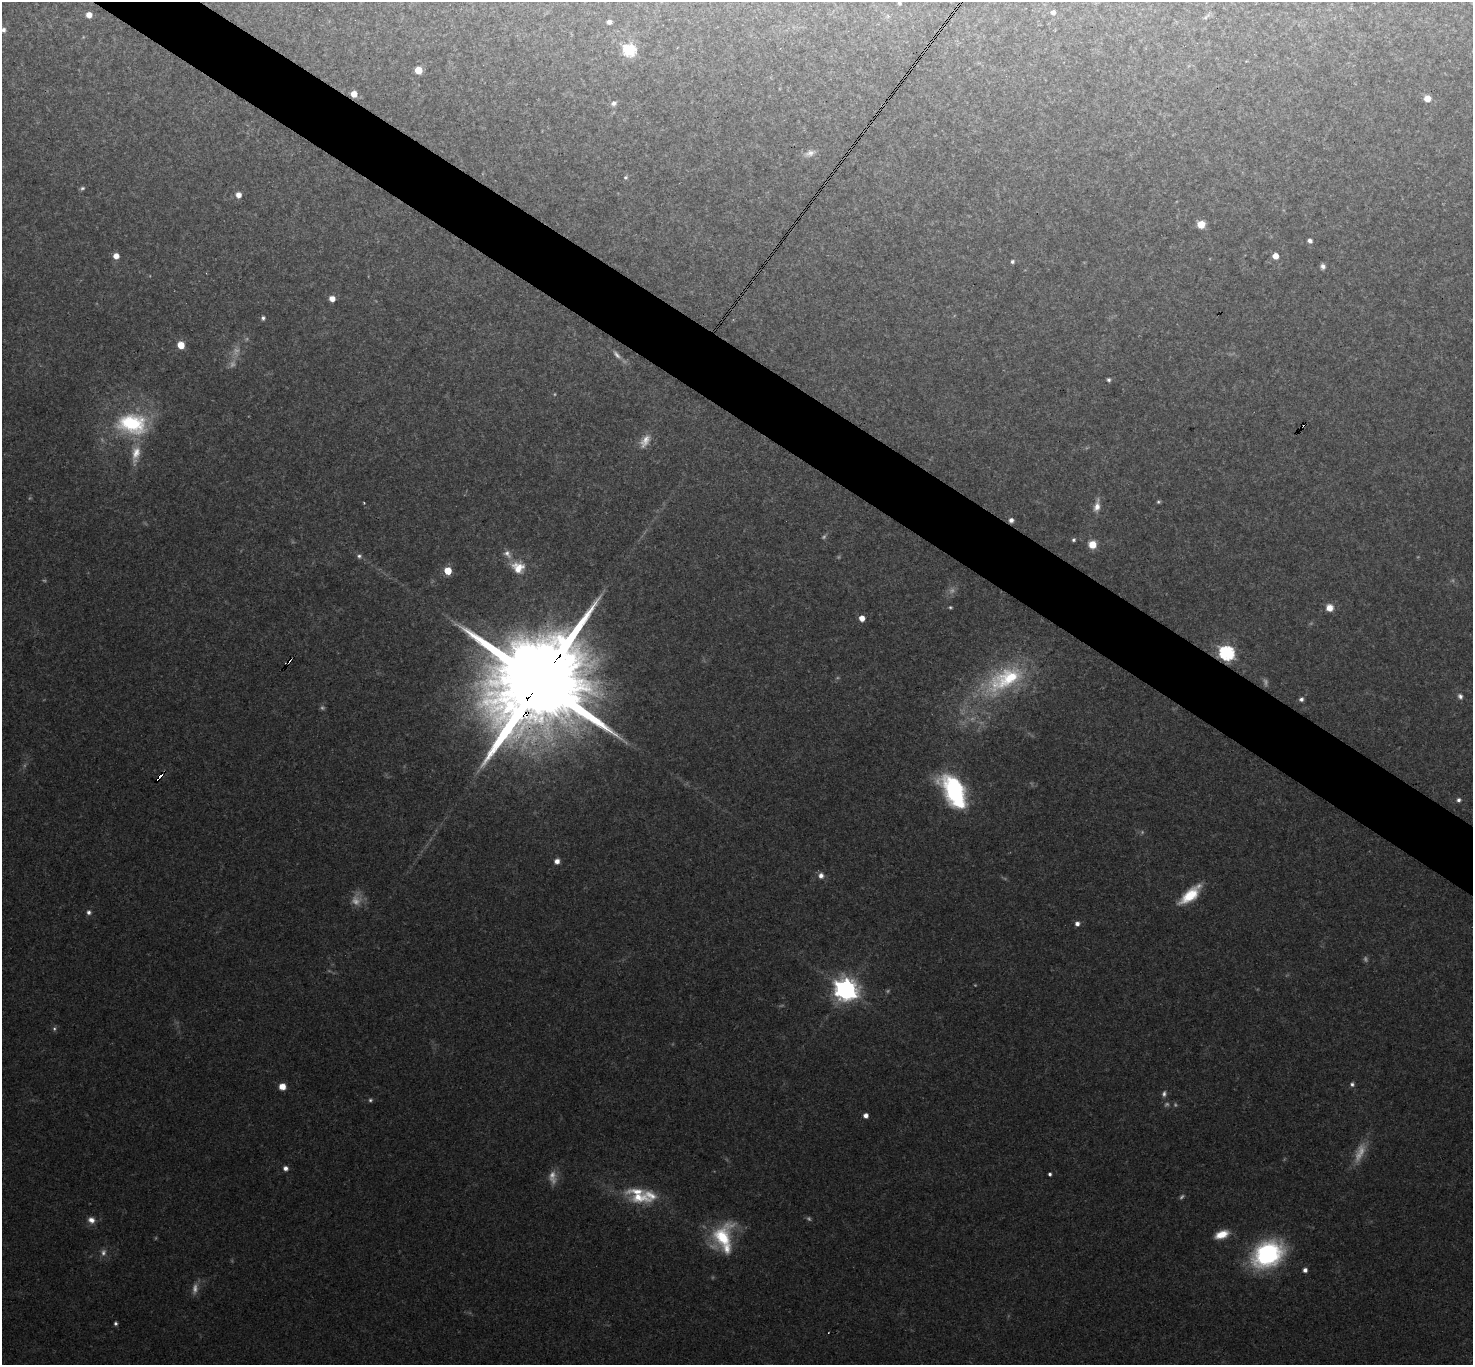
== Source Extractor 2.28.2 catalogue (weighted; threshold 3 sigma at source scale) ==
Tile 11 of 4 x 4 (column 3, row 3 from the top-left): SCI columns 2942-4412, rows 1511-2873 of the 5882 x 5888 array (HDU 1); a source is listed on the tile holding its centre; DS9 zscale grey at full resolution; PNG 1475 x 1367 px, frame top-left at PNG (2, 2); no overlay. Shown black and unused: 5% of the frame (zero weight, under 3 of 4 exposures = <1% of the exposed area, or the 3 px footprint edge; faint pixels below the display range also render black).
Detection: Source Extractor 2.28.2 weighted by HDU 2 'WHT'; one run over the whole footprint, this tile lists its part. Background 0.0664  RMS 0.0077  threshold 0.0347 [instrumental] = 3 sigma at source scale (4.5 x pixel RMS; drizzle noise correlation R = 1.50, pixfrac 1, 0.05/0.05 arcsec/px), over >= 5 px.
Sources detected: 99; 25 too faint to see at this stretch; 1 cosmic-ray / hot-pixel residue — not listed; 3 inside a brighter listed object's ellipse — not listed separately; the other 70 listed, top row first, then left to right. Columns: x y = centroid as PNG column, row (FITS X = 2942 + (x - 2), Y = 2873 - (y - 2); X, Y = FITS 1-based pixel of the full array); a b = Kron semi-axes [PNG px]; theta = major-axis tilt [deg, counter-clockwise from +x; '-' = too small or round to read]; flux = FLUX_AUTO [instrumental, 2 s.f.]
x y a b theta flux
899 3 4 3 - 1.2
1053 12 5 4 - 3.5
89 15 5 5 - 6.7
1206 17 12 4 41 1.9
609 22 4 4 - 3.2
3 30 5 5 - 2.5
629 50 6 6 - 110
418 70 5 5 - 14
354 94 5 5 - 7.8
1427 98 5 5 - 9.9
613 103 6 5 - 2.9
810 153 15 8 20 4.7
625 177 6 5 - 1.3
82 188 6 5 - 1.5
238 195 6 6 - 5.4
1201 224 6 6 - 13
1310 241 5 4 - 3
116 256 6 5 - 6.5
1275 256 5 5 - 7.8
1012 261 4 4 - 1.6
1323 266 6 5 - 2.7
332 299 5 5 - 6.3
263 318 5 4 - 1.8
181 345 6 5 - 14
1109 380 4 4 - 1.6
132 424 37 25 -10 63
136 454 25 11 77 13
1158 502 5 4 - 1.1
364 503 4 2 - 0.6
1097 506 16 7 80 6.5
1011 520 5 5 - 3.1
1073 540 5 5 - 1.4
1092 544 6 6 - 14
507 554 14 9 -50 5.6
359 556 7 6 - 2.1
518 567 17 15 -23 15
448 571 5 5 - 22
950 607 4 3 - 0.95
1329 608 7 7 - 8.4
862 618 5 5 - 7.1
1227 653 7 6 - 200
290 660 6 3 51 5.2
1006 679 55 24 28 75
541 681 36 22 52 28000
1460 696 8 6 -68 2.6
1301 699 5 5 - 2.4
160 776 7 3 55 60
954 791 36 19 -62 92
1459 800 5 5 - 2.2
557 861 5 5 - 4.8
821 875 7 7 - 4.2
1190 895 27 11 42 24
89 912 6 6 - 2.4
1077 924 5 5 - 3.2
846 990 8 7 - 680
54 1029 7 5 -90 1.5
1352 1084 6 5 - 1.9
282 1087 6 5 - 9.8
1164 1094 8 6 77 2.3
370 1100 6 5 - 1.4
866 1116 4 4 - 4.5
285 1168 5 5 - 3.1
1050 1174 3 3 - 1.6
638 1197 25 16 -8 23
91 1220 9 7 -35 4.9
1222 1234 16 8 19 12
722 1237 33 23 71 44
1268 1254 32 24 30 110
1305 1270 5 4 - 3.1
116 1323 5 4 - 1.5
Overlapping masked pixels (flux is a lower limit): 5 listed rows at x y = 1011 520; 1227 653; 290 660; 541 681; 160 776